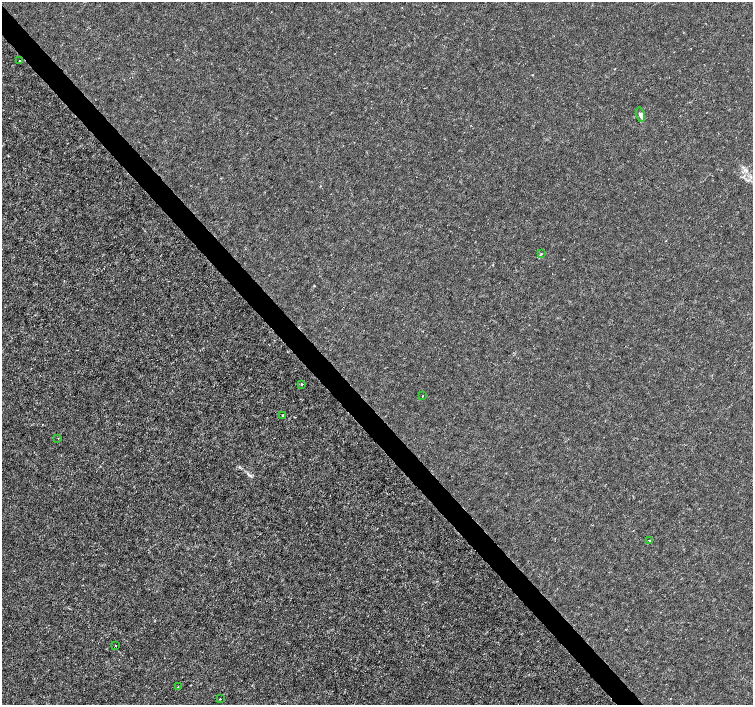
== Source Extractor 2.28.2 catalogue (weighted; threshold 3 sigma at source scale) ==
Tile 11 of 4 x 4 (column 3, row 3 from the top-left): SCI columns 3008-4509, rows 1615-3019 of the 6011 x 5972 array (HDU 1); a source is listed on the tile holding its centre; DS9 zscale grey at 2 x 2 block average (1 PNG px = mean of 2 x 2 image px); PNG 755 x 707 px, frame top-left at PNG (2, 2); each listed source drawn as its Kron ellipse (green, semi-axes under 4 px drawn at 4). Shown black and unused: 4% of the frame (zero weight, under 3 of 4 exposures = <1% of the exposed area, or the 3 px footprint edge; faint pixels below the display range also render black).
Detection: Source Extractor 2.28.2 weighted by HDU 2 'WHT'; one run over the whole footprint, this tile lists its part. Background -1.22e-04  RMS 0.0012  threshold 0.00541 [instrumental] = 3 sigma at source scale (4.5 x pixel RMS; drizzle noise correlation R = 1.50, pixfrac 1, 0.0396/0.0396 arcsec/px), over >= 5 px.
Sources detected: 11; all 11 listed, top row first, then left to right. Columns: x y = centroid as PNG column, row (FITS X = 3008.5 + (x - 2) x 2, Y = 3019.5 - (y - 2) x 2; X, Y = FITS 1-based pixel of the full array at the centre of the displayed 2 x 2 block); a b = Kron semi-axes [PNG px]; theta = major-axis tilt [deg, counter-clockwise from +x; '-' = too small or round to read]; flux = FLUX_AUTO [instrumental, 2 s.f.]
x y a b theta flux
20 61 2 2 - 0.18
641 115 7 4 -77 1.2
541 254 3 2 - 0.18
302 384 2 2 - 1.9
422 396 2 2 - 0.32
282 415 2 2 - 0.59
58 438 2 2 - 0.14
649 540 2 2 - 0.2
115 646 2 2 - 0.15
178 687 2 2 - 0.14
220 699 2 2 - 0.19
Diffuse or blended objects may show on this block-average render without a row.